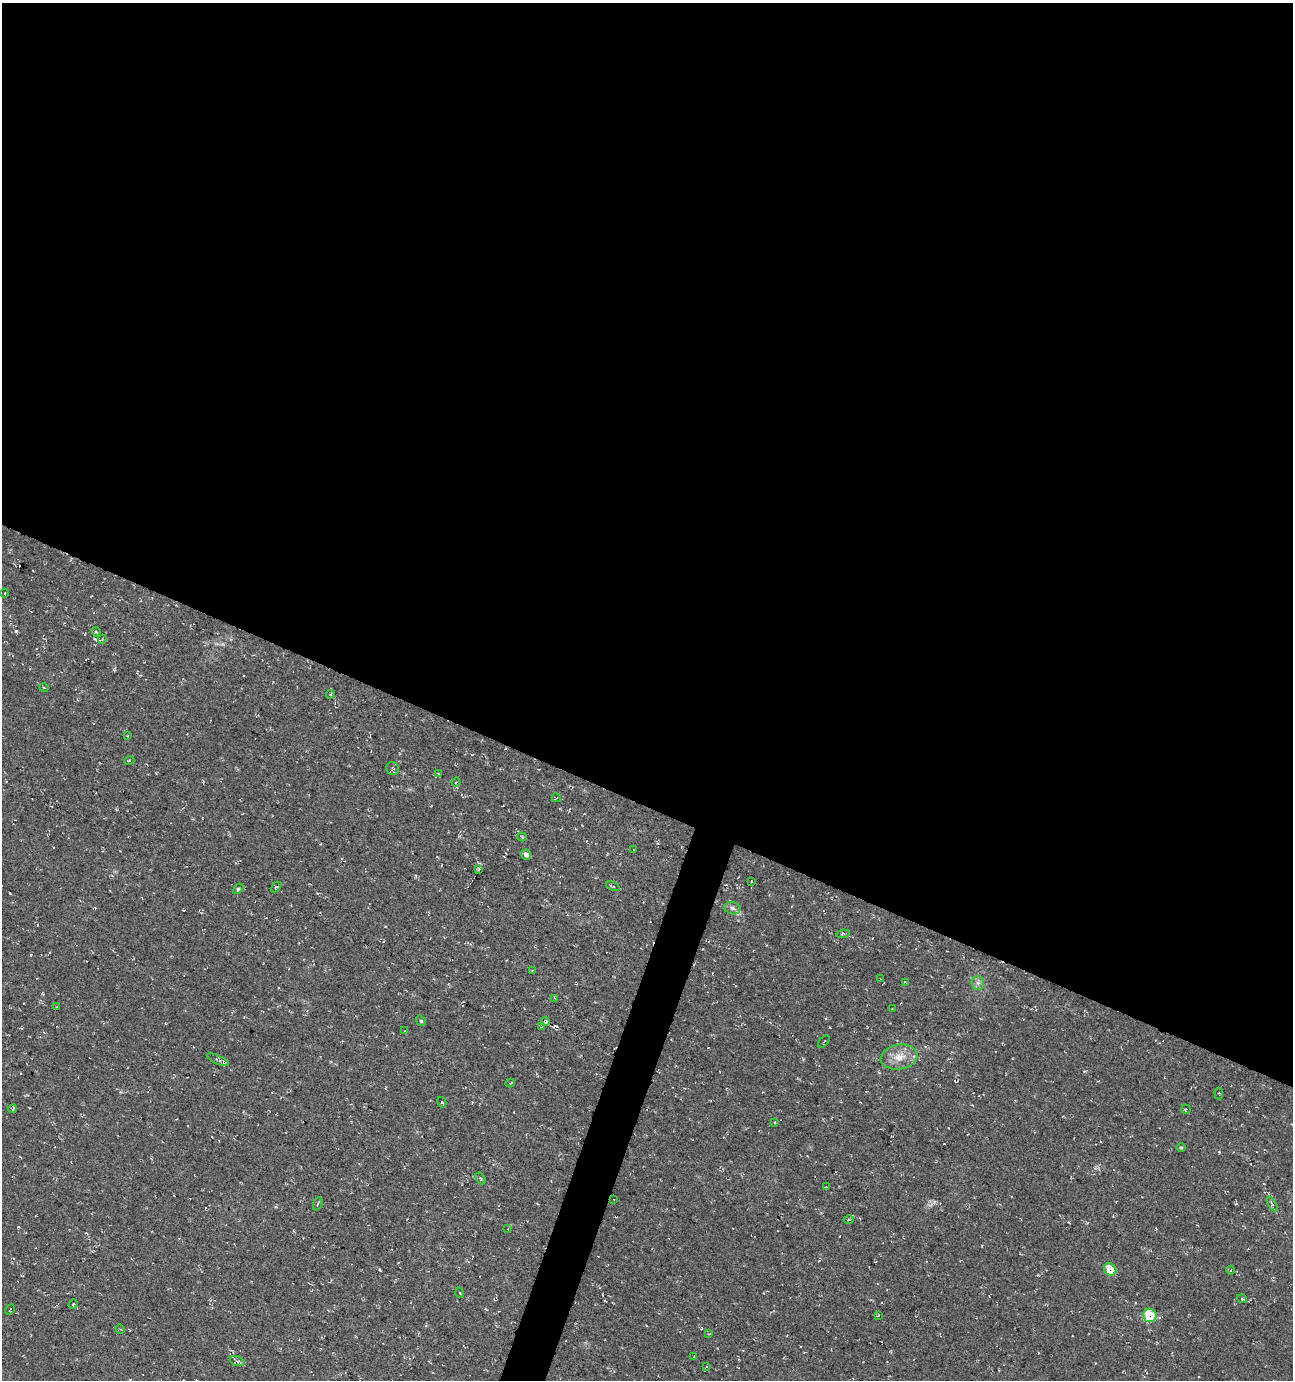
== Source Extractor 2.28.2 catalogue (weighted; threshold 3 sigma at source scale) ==
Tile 3 of 4 x 4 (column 3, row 1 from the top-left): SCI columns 2799-4089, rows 4142-5519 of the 5661 x 5522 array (HDU 1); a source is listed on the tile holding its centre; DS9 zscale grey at full resolution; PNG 1295 x 1382 px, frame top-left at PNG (2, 3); each listed source drawn as its Kron ellipse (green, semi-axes under 4 px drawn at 4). Shown black and unused: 60% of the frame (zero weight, under 3 of 4 exposures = <1% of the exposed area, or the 3 px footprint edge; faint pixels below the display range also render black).
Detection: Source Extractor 2.28.2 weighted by HDU 2 'WHT'; one run over the whole footprint, this tile lists its part. Background 0.0177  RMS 0.0061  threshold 0.0274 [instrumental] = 3 sigma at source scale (4.5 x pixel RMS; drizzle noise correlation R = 1.50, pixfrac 1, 0.0396/0.0396 arcsec/px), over >= 5 px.
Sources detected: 66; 4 cosmic-ray / hot-pixel residue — neither listed nor drawn; the other 62 listed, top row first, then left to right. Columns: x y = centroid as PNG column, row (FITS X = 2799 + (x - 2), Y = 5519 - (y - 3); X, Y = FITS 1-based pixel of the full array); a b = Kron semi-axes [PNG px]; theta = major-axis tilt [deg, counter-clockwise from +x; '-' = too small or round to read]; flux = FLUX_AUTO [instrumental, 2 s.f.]
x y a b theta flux
5 593 4 3 - 0.49
96 632 5 4 - 0.87
102 639 4 4 - 0.66
44 688 4 3 - 0.48
330 694 4 3 - 0.57
127 736 4 3 - 0.47
129 761 5 3 - 0.49
393 768 6 6 - 1.2
438 774 4 2 - 0.61
456 782 4 3 - 0.41
556 798 5 3 - 0.67
522 837 5 3 - 0.67
633 850 3 2 - 0.45
526 854 5 5 - 2.5
479 869 3 3 - 0.86
751 881 3 2 - 0.82
613 886 7 3 -22 0.68
276 887 6 4 43 0.65
238 889 6 4 45 0.88
732 908 8 6 -18 1.9
843 934 7 3 7 0.91
532 970 3 2 - 0.57
881 979 2 2 - 0.45
905 982 4 2 - 0.38
978 983 7 6 - 1.9
555 998 4 2 - 0.56
57 1007 3 3 - 0.5
892 1009 3 2 - 0.47
421 1021 5 3 - 0.86
545 1021 4 3 - 7.4
541 1027 3 2 - 0.49
404 1031 4 2 - 0.42
824 1042 7 2 49 0.53
899 1057 18 12 10 8.5
218 1060 12 4 -25 1.5
510 1083 4 3 - 0.5
1219 1093 6 2 -84 0.46
442 1102 5 4 - 0.69
13 1109 4 3 - 0.82
1186 1109 5 4 - 0.87
775 1123 3 3 - 0.67
1181 1148 5 3 - 0.71
480 1178 6 4 -58 0.82
826 1187 3 2 - 0.65
614 1200 3 2 - 0.34
318 1204 7 2 68 0.67
1272 1204 8 3 -61 1.1
849 1220 5 3 - 0.68
508 1229 4 4 - 0.81
1110 1269 7 6 - 13
1231 1270 4 3 - 0.46
460 1293 5 3 - 0.48
1242 1299 5 3 - 0.6
73 1304 5 4 - 0.69
10 1310 5 3 - 0.69
878 1315 4 3 - 0.47
1150 1315 7 6 - 25
120 1329 5 4 - 0.61
709 1334 4 4 - 0.52
694 1356 3 2 - 0.41
237 1361 7 4 -21 1.4
706 1367 3 2 - 0.7
Overlapping masked pixels (flux is a lower limit): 3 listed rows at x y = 545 1021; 1110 1269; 1150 1315
Unlisted compact peaks at least as high as the median listed source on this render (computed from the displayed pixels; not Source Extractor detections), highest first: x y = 16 631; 380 1270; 1219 1152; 830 1027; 18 1227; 276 1207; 803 1059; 1069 1222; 114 670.